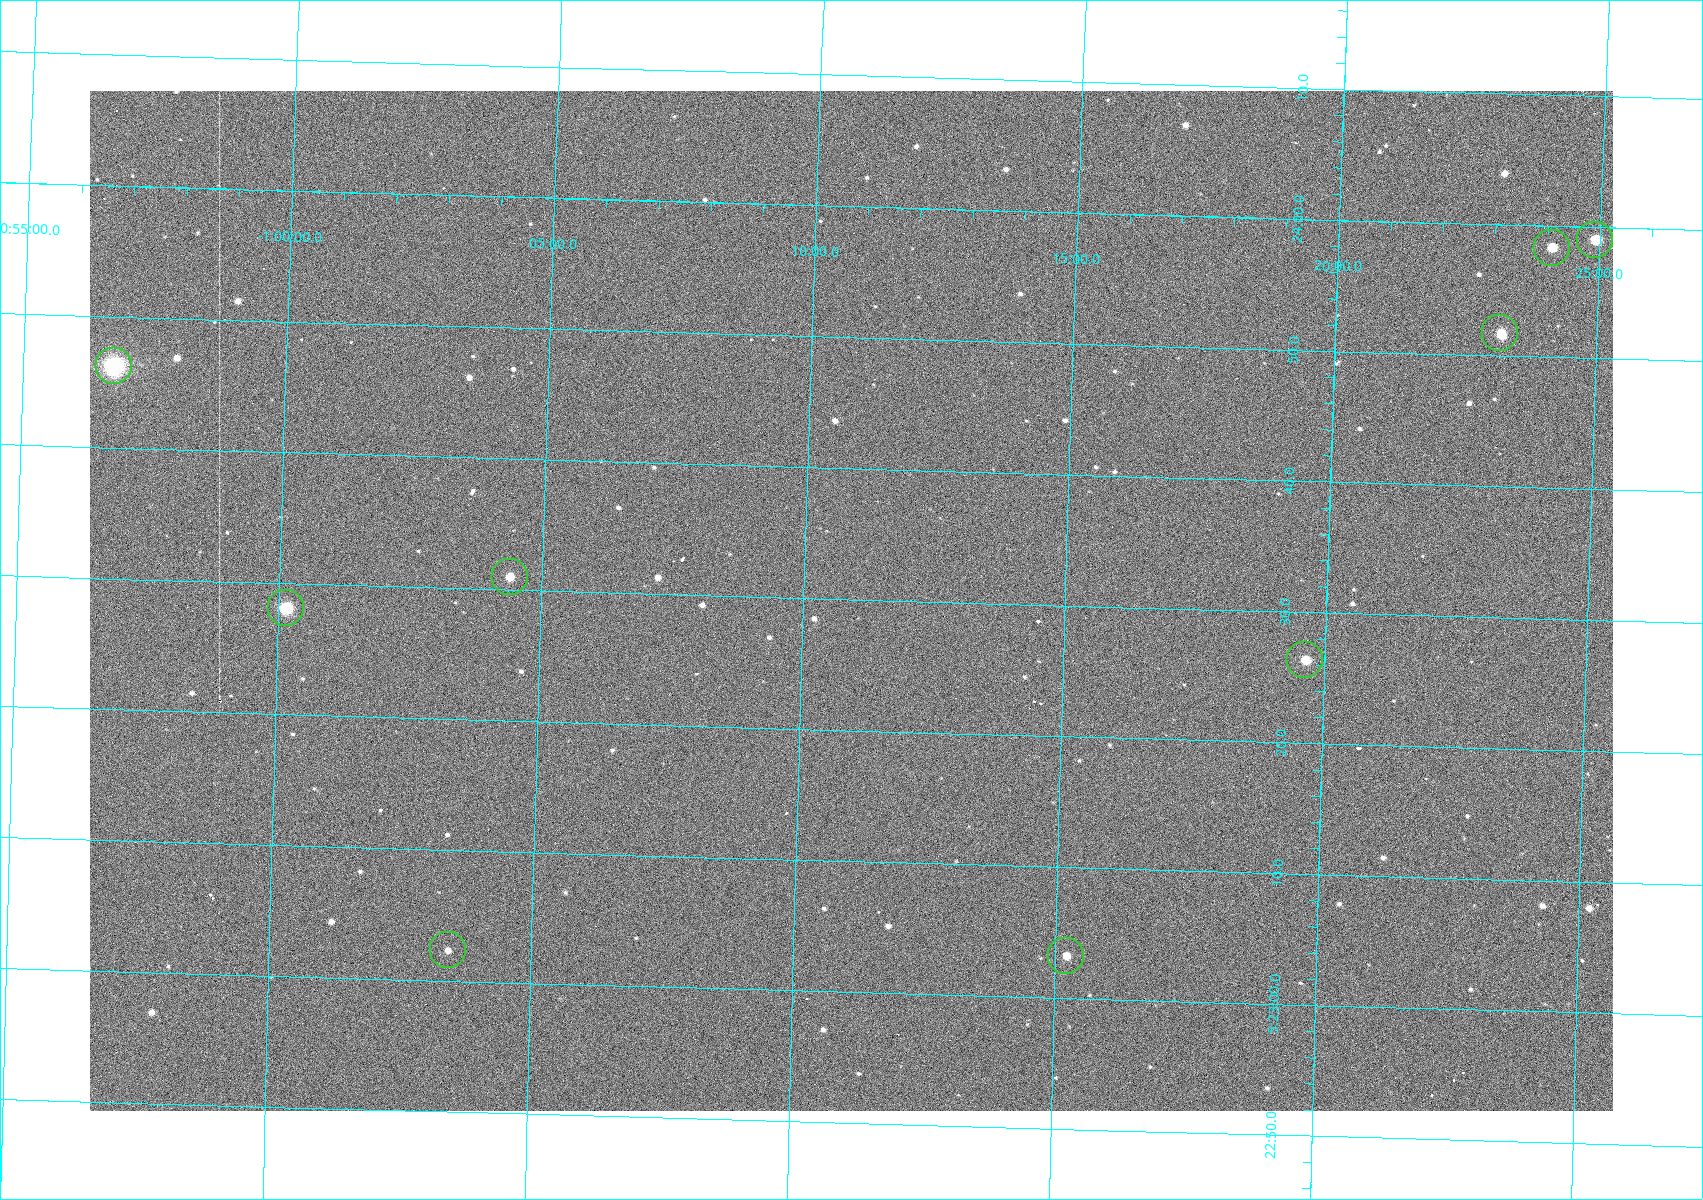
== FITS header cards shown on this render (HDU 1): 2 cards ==
NAXIS1  =                 1523
NAXIS2  =                 1020

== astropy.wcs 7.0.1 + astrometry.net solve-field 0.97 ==
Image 1523 x 1020 px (HDU 1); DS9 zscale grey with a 90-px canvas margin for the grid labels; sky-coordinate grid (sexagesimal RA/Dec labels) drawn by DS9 from the SOLVED WCS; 9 Tycho-2 reference stars matched to detected sources circled (green)
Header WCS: RA---TAN/DEC--TAN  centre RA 05:23:30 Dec -01:11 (80.87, -1.18 deg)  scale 1.14 arcsec/px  FOV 29.1' x 19.5'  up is +88 deg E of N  parity flipped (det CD > 0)
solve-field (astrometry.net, Tycho-2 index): VERIFIED the header's WCS against the Tycho-2 star catalogue (9 matches, 0 conflicts) and refined it, rather than solving blind
Solved WCS: RA---TAN-SIP/DEC--TAN-SIP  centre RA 05:23:30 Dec -01:11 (80.87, -1.18 deg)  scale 1.15 arcsec/px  FOV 29.1' x 19.5'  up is +88 deg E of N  parity flipped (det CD > 0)
The solver's refit moves the header's centre by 0.19 arcsec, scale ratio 1.001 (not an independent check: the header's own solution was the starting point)
Tycho-2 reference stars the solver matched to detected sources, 9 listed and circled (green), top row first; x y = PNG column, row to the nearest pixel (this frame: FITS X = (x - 90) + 1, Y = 1020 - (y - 91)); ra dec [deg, ICRS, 3 dp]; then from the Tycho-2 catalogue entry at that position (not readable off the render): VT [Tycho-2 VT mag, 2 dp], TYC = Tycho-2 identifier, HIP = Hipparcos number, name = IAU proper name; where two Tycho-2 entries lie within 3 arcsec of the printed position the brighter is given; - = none
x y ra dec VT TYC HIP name
1595 240 80.996 -1.415 9.95 4753-1018-1 - -
1552 248 80.993 -1.402 10.12 4753-1097-1 - -
1500 333 80.966 -1.386 10.33 4753-1182-1 - -
114 366 80.943 -0.946 8.91 4753-387-1 - -
510 577 80.879 -1.073 10.48 4753-1534-1 - -
286 608 80.867 -1.002 7.84 4753-1205-1 25199 -
1305 660 80.860 -1.327 11.24 4753-1591-1 - -
448 950 80.760 -1.057 11.82 4753-1463-1 - -
1066 956 80.764 -1.254 10.69 4753-1358-1 - -